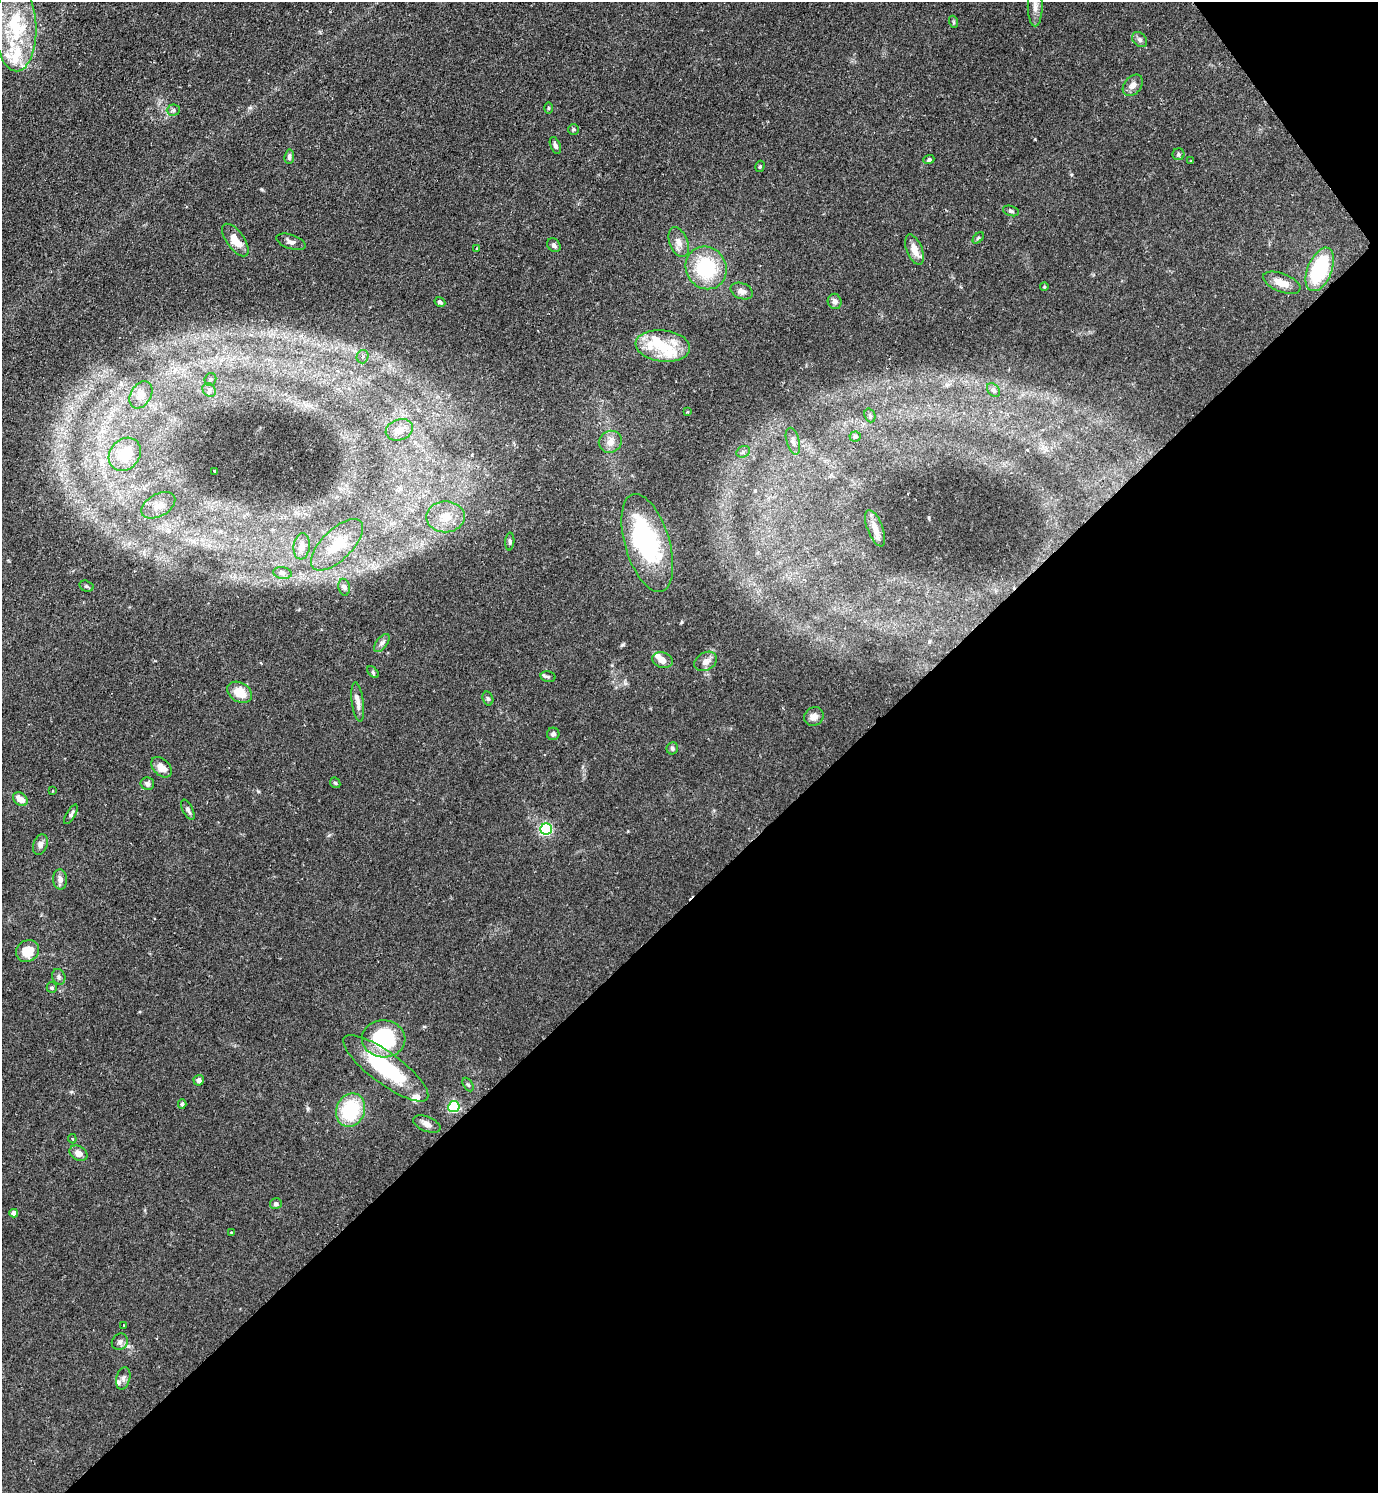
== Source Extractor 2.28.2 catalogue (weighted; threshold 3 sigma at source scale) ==
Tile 12 of 4 x 4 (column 4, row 3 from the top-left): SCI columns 4288-5663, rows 1493-2983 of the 5965 x 5968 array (HDU 1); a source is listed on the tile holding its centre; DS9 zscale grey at full resolution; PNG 1380 x 1495 px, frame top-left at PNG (2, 2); each listed source drawn as its Kron ellipse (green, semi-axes under 4 px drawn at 4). Shown black and unused: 41% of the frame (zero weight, under 2 of 3 exposures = <1% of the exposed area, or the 3 px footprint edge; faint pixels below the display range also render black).
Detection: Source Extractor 2.28.2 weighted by HDU 2 'WHT'; one run over the whole footprint, this tile lists its part. Background 0.0833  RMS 0.0061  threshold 0.0273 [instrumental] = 3 sigma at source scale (4.5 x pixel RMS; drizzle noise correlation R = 1.50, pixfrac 1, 0.05/0.05 arcsec/px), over >= 5 px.
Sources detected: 110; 2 inside a brighter object's white glare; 2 cosmic-ray / hot-pixel residue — neither listed nor drawn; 12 inside a brighter listed object's ellipse — not listed separately; the other 94 listed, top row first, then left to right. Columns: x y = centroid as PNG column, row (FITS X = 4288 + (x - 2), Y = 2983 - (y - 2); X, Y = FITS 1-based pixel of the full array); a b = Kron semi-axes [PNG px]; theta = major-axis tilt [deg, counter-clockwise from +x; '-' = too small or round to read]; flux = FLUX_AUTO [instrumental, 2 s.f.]
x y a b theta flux
1035 6 20 7 -90 4
954 22 6 3 -71 0.7
16 28 43 20 -88 40
1140 40 8 6 -46 1.6
1133 85 12 8 51 3.7
549 108 5 3 - 0.63
173 110 6 5 - 1.4
574 129 5 5 - 0.97
555 146 9 5 -67 1.6
1178 154 6 6 - 1
289 157 7 4 85 1.5
929 160 5 4 - 1.2
1190 161 3 2 - 0.43
760 166 6 4 73 0.89
1011 211 8 5 -16 1.2
978 238 7 4 45 0.81
235 240 19 8 -54 10
291 242 15 7 -19 2.9
679 242 15 9 -68 4.6
554 245 7 6 - 1.9
477 248 2 2 - 0.5
914 250 16 7 -69 6.7
706 268 22 20 -57 39
1320 269 23 12 67 44
1282 283 20 9 -21 6.8
1044 287 4 4 - 0.63
742 291 11 7 -22 2.8
835 301 8 7 - 2.5
440 302 6 4 -31 1.3
663 346 27 15 -6 17
363 357 7 6 - 1.6
210 379 7 6 - 1.2
209 390 7 6 - 1.9
994 390 8 5 -50 1.4
141 395 15 10 59 7.1
687 412 3 3 - 0.59
870 415 7 5 -70 1.1
399 430 14 10 19 5.6
855 436 6 5 - 1.4
793 441 14 6 -74 2.8
610 442 12 10 28 4.8
743 452 7 5 30 1.7
125 454 18 14 51 16
215 471 3 2 - 0.78
158 505 18 11 29 6.1
445 517 19 15 1 13
875 528 19 7 -69 5
510 541 9 4 88 1.3
647 543 51 22 -73 74
337 545 33 15 45 19
302 546 13 8 84 5.2
282 573 9 6 -9 1.7
86 586 7 5 -17 1.1
344 587 8 5 -79 1.4
382 643 10 5 52 2.1
663 660 10 7 -20 4.3
706 661 12 9 30 4.1
373 672 7 4 -46 0.92
548 677 7 5 -13 1.1
240 692 13 9 -31 11
488 699 7 5 -73 1
358 702 20 6 -83 4
814 717 10 9 - 4
553 734 6 6 - 1.6
672 748 6 5 - 1.4
161 767 12 8 -45 6.3
335 783 6 4 -44 0.81
147 784 7 6 - 1.6
53 791 3 3 - 2.4
20 799 8 6 -38 6
188 810 11 5 -63 1.8
71 814 11 4 60 1.6
546 829 6 5 - 84
40 844 10 7 71 2.4
60 879 10 7 -87 3
28 951 12 10 38 12
59 977 8 6 -69 1.7
52 988 5 5 - 1.2
384 1039 22 18 -3 58
386 1068 51 15 -37 49
199 1080 5 5 - 2.3
468 1085 7 4 -61 0.96
182 1104 5 4 - 0.88
454 1107 6 5 - 71
351 1110 17 14 69 37
427 1124 14 7 -23 3.1
72 1139 4 3 - 0.67
78 1153 9 7 -32 4.6
276 1204 6 5 - 1.6
14 1213 4 4 - 3.3
231 1232 2 2 - 0.38
124 1325 3 2 - 0.53
120 1342 8 7 - 2
123 1378 11 7 75 2.2